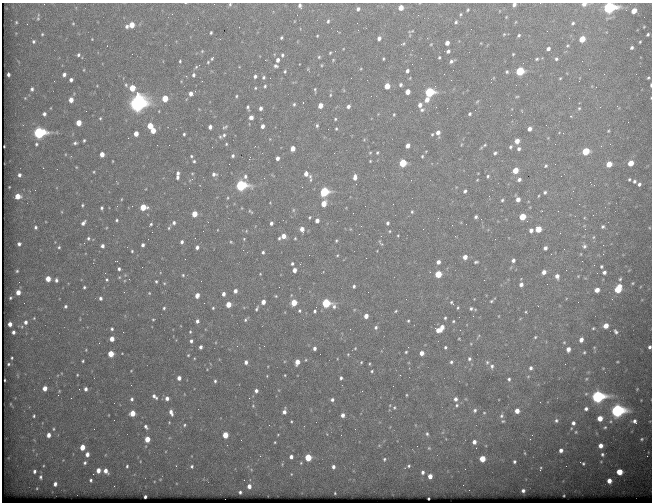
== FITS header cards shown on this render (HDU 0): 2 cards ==
NAXIS1  =                  650
NAXIS2  =                  500

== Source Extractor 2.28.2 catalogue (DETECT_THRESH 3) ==
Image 650 x 500 px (HDU 0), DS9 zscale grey, 1 PNG px = 1 image px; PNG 654 x 504 px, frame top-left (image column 1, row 500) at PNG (2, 3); no overlay
Background 746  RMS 3.8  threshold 11.4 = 3 sigma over >= 5 px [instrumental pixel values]
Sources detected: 494; all 494 listed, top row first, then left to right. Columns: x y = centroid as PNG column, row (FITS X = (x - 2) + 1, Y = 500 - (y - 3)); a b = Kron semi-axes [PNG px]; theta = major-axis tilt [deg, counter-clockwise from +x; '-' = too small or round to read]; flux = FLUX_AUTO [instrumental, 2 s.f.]
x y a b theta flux
540 3 3 2 - 310
230 4 6 4 75 420
584 4 5 4 - 1300
300 5 6 5 - 770
514 5 4 4 - 780
609 7 6 5 - 58000
401 8 4 4 - 2200
358 9 5 4 - 700
468 10 4 3 - 310
499 11 5 3 - 180
634 11 5 4 - 2700
172 14 2 2 - 460
460 14 4 3 - 300
506 17 4 3 - 200
38 18 8 5 88 430
328 21 6 4 75 490
16 22 3 2 - 240
456 22 5 4 - 430
515 22 5 3 - 210
73 23 3 3 - 210
573 23 5 4 - 470
27 24 2 2 - 160
132 25 5 4 - 3800
127 26 4 3 - 550
471 29 2 2 - 140
411 31 7 3 16 320
547 31 2 2 - 140
211 32 3 3 - 370
42 34 3 3 - 250
504 34 4 3 - 250
648 34 3 3 - 380
519 35 4 3 - 370
317 36 3 3 - 220
281 38 4 3 - 390
379 38 4 4 - 930
92 39 2 2 - 170
582 39 5 4 - 5500
34 41 4 4 - 400
640 42 3 2 - 250
447 43 4 4 - 1400
403 44 6 4 27 340
431 44 4 3 - 190
567 45 5 5 - 350
632 48 4 3 - 520
343 49 4 2 - 160
548 49 5 4 - 790
202 51 5 4 - 300
448 51 4 3 - 640
330 53 4 3 - 290
78 54 4 3 - 540
513 54 3 3 - 240
282 55 5 5 - 480
319 57 5 4 - 380
439 57 3 3 - 310
212 59 5 3 - 360
383 59 3 2 - 280
537 59 5 4 - 400
556 59 5 5 - 500
265 60 3 2 - 240
278 60 4 4 - 1000
333 60 5 4 - 270
180 61 3 3 - 310
452 61 5 3 - 650
582 61 2 2 - 110
208 62 4 3 - 290
321 65 4 4 - 280
276 66 5 4 - 580
196 67 6 4 45 380
308 69 6 4 89 290
84 70 4 3 - 200
285 71 5 4 - 380
407 71 4 3 - 720
520 71 5 5 - 18000
507 72 4 4 - 410
64 74 4 3 - 840
8 75 3 3 - 630
193 75 5 4 - 620
186 76 3 2 - 330
255 76 4 3 - 650
263 77 5 5 - 480
560 78 4 3 - 280
648 78 3 3 - 330
71 80 4 3 - 750
451 80 2 2 - 930
54 81 2 2 - 120
579 81 2 2 - 180
126 85 6 4 -75 410
400 85 4 4 - 530
516 85 2 2 - 310
651 85 4 2 - 380
265 86 4 3 - 370
387 86 5 4 - 4100
132 88 5 4 - 5900
255 88 3 3 - 240
32 89 4 3 - 520
315 90 6 3 -85 380
343 90 6 3 -70 250
408 92 4 4 - 2500
429 92 5 5 - 26000
191 94 5 4 - 1300
330 95 5 4 - 300
236 96 4 3 - 270
517 97 6 3 9 260
25 98 3 3 - 170
165 98 5 4 - 5900
71 100 4 4 - 2300
427 100 6 4 54 1700
137 101 13 7 90 150000
477 101 5 4 - 300
303 103 3 2 - 640
294 104 5 4 - 420
420 105 5 5 - 1200
320 106 4 4 - 2500
348 106 5 4 - 880
248 107 5 3 - 480
261 108 4 3 - 850
579 108 6 5 - 440
422 110 6 5 - 530
159 111 4 2 - 200
522 111 6 3 -71 230
44 114 4 3 - 710
394 114 3 2 - 260
470 114 3 3 - 410
571 116 4 4 - 280
251 117 4 4 - 1100
100 118 5 4 - 290
335 119 4 4 - 330
628 122 2 2 - 310
79 123 4 4 - 3700
317 125 5 5 - 520
150 126 5 4 - 4600
262 126 4 3 - 1200
210 127 4 4 - 1200
225 127 7 4 29 440
336 129 4 3 - 320
529 129 5 4 - 1200
153 130 4 4 - 3400
608 131 4 3 - 280
39 132 6 6 - 48000
438 133 6 4 -89 1300
559 133 5 3 - 210
136 134 4 4 - 2300
184 134 3 3 - 380
432 134 3 3 - 250
224 135 5 4 - 450
220 137 5 4 - 330
84 140 3 3 - 370
364 140 5 3 - 260
517 141 5 4 - 2100
75 143 5 3 - 520
36 144 5 4 - 400
226 144 3 3 - 270
485 145 7 4 27 400
4 146 2 2 - 190
408 146 4 4 - 1600
601 146 3 2 - 180
510 147 5 5 - 510
293 148 4 4 - 2500
519 149 5 5 - 680
426 151 4 3 - 180
586 151 5 4 - 9700
377 152 4 4 - 330
370 153 5 4 - 320
495 153 4 4 - 490
102 154 4 4 - 2400
191 156 3 3 - 290
233 156 4 4 - 500
422 156 4 3 - 270
277 158 4 4 - 1100
249 159 2 2 - 2100
113 161 3 2 - 180
194 161 3 3 - 360
370 161 3 3 - 230
403 163 5 4 - 12000
631 163 5 4 - 3600
609 164 5 4 - 4000
545 166 5 5 - 420
76 167 4 3 - 200
515 170 5 4 - 4200
94 172 4 3 - 240
178 173 4 3 - 620
192 173 4 3 - 220
214 174 6 5 - 840
306 174 7 5 -34 1900
19 175 4 3 - 720
245 176 5 4 - 690
488 176 5 4 - 390
177 177 4 3 - 660
355 177 6 4 87 1600
519 179 5 4 - 830
629 179 3 3 - 320
311 180 6 4 85 360
477 180 3 2 - 210
634 181 4 3 - 520
639 184 4 4 - 640
241 185 6 5 - 38000
594 185 3 2 - 190
465 191 4 3 - 570
324 192 5 5 - 25000
545 192 5 4 - 490
18 196 5 4 - 3700
489 196 2 2 - 140
538 196 4 2 - 220
121 199 5 3 - 220
518 199 5 4 - 1500
502 200 4 4 - 370
270 203 2 2 - 150
324 203 5 4 - 4000
82 205 3 3 - 310
132 206 3 3 - 210
143 207 5 4 - 5400
102 208 4 3 - 520
293 210 6 4 89 330
250 211 7 3 -41 340
412 212 5 4 - 390
353 213 3 2 - 220
194 214 4 4 - 4300
309 217 3 3 - 270
476 217 4 3 - 530
522 217 5 4 - 6900
438 218 3 2 - 410
117 220 3 3 - 360
317 220 4 4 - 1400
83 223 6 4 50 910
174 223 5 4 - 640
271 223 4 3 - 720
387 223 4 3 - 590
151 224 3 3 - 340
452 225 2 2 - 160
584 226 5 3 - 220
35 227 4 3 - 530
603 227 5 4 - 540
169 228 5 4 - 320
302 229 5 4 - 1800
350 229 5 3 - 210
538 229 5 4 - 5300
217 230 3 2 - 150
531 230 4 4 - 1100
390 231 5 4 - 300
359 234 2 2 - 100
398 235 3 3 - 240
283 236 5 4 - 2200
593 237 5 5 - 420
88 238 5 4 - 520
195 238 2 2 - 290
279 238 3 3 - 480
295 238 3 3 - 250
244 239 3 3 - 220
336 241 3 2 - 290
182 242 4 3 - 680
231 242 4 4 - 280
381 243 8 3 -56 410
19 244 4 3 - 710
143 245 4 3 - 720
603 245 2 2 - 990
102 246 4 4 - 920
584 246 7 6 - 750
59 247 4 4 - 390
197 247 4 3 - 830
545 248 4 4 - 860
132 251 3 3 - 270
263 252 3 3 - 460
551 254 2 2 - 1200
581 254 5 3 - 230
337 255 4 3 - 230
465 257 5 4 - 1800
513 260 4 4 - 800
438 262 4 4 - 1200
476 262 4 3 - 400
292 264 3 3 - 440
300 264 3 2 - 210
594 265 3 3 - 210
601 266 4 3 - 410
142 267 2 2 - 190
119 269 3 3 - 610
294 270 4 4 - 1600
17 271 3 3 - 330
544 272 5 4 - 1400
604 272 4 4 - 870
260 274 3 2 - 180
438 274 5 4 - 7600
183 275 4 3 - 280
557 276 6 5 - 1400
578 276 5 4 - 280
119 277 5 4 - 300
585 278 5 5 - 280
48 279 4 4 - 3500
107 279 4 4 - 360
620 279 5 3 - 400
56 280 4 4 - 700
156 281 3 3 - 340
164 283 5 3 - 260
633 283 4 3 - 270
521 284 5 4 - 1000
354 286 4 3 - 510
84 287 3 3 - 400
618 289 6 4 60 10000
597 290 4 4 - 2200
235 291 4 3 - 960
18 292 4 4 - 2300
149 293 4 3 - 230
223 294 4 3 - 1100
197 295 5 4 - 1800
276 296 3 3 - 220
10 298 3 3 - 300
100 298 5 4 - 670
612 299 3 3 - 280
492 300 9 3 36 490
263 302 4 4 - 1900
294 302 5 4 - 5600
451 302 6 4 -46 400
24 303 2 2 - 88
326 303 5 5 - 23000
228 304 4 4 - 3700
65 306 4 4 - 490
334 306 8 5 -82 750
538 306 3 2 - 470
164 308 3 3 - 370
213 308 3 3 - 290
458 308 4 3 - 300
471 308 6 5 - 650
257 309 5 2 - 420
299 311 4 3 - 310
315 311 4 3 - 460
396 311 4 3 - 280
526 312 4 3 - 240
366 316 4 4 - 2000
499 316 4 3 - 180
34 318 3 3 - 210
445 318 3 3 - 360
153 319 4 4 - 250
245 319 5 3 - 410
197 321 4 3 - 860
408 321 3 2 - 280
453 321 4 3 - 320
25 322 4 4 - 840
10 324 4 4 - 1500
606 326 5 4 - 2700
376 327 5 4 - 510
442 327 6 4 79 2100
593 328 4 3 - 300
112 329 4 4 - 470
438 330 5 4 - 1800
616 331 7 4 -55 650
13 332 4 3 - 730
123 332 2 2 - 410
190 332 4 3 - 270
478 336 10 3 62 390
535 337 4 4 - 330
112 339 4 4 - 2700
459 339 3 3 - 210
581 340 5 4 - 1600
191 341 4 3 - 640
564 342 5 4 - 310
200 347 4 3 - 810
445 347 3 3 - 420
650 347 4 3 - 540
314 348 4 3 - 900
355 348 3 3 - 200
568 349 5 4 - 1600
86 350 4 3 - 220
406 352 3 3 - 300
584 352 4 3 - 320
422 353 4 4 - 1600
111 354 4 4 - 6000
320 354 2 2 - 130
348 354 4 3 - 220
188 355 3 3 - 240
12 358 3 2 - 250
194 358 3 2 - 190
469 359 6 5 - 670
306 360 4 3 - 210
83 361 3 2 - 290
246 362 4 4 - 940
297 362 5 4 - 2500
361 362 4 3 - 260
451 362 5 4 - 550
487 362 6 5 - 530
617 362 3 2 - 200
8 364 3 2 - 280
369 364 3 3 - 240
492 366 7 6 - 830
531 368 5 5 - 710
603 368 5 4 - 220
131 371 3 3 - 170
372 371 3 3 - 310
77 375 3 3 - 220
285 375 3 2 - 190
267 376 4 3 - 190
179 378 4 4 - 1400
341 378 4 3 - 550
509 379 4 4 - 470
586 379 5 4 - 290
5 380 3 2 - 180
215 381 4 3 - 460
131 385 2 2 - 260
45 388 4 4 - 2200
79 389 2 2 - 120
86 389 4 3 - 860
256 391 4 4 - 910
362 391 2 2 - 110
406 395 4 3 - 250
154 396 7 4 -43 970
598 396 7 6 - 68000
167 398 5 4 - 1200
249 398 2 2 - 150
132 399 5 4 - 530
455 399 5 5 - 970
332 400 4 4 - 660
11 404 4 3 - 180
457 405 6 5 - 480
253 406 6 5 - 400
394 407 6 4 88 410
586 409 4 4 - 730
475 410 5 4 - 560
617 410 7 6 - 84000
284 411 6 4 76 1300
517 411 4 4 - 2300
171 412 7 4 -70 1300
132 413 4 4 - 3900
484 413 4 4 - 270
343 415 4 4 - 1300
34 416 4 4 - 360
501 416 6 5 - 580
600 418 4 4 - 3300
556 420 6 5 - 620
291 421 4 3 - 270
503 421 5 4 - 310
635 421 5 4 - 890
169 422 4 4 - 240
573 423 5 5 - 910
184 425 6 5 - 430
146 427 7 4 -53 680
605 427 5 4 - 370
53 429 5 4 - 310
355 429 2 2 - 130
576 432 5 5 - 310
327 434 4 3 - 190
427 434 5 5 - 500
49 435 5 4 - 1500
225 435 4 4 - 5900
278 435 3 3 - 210
341 435 2 2 - 140
147 439 4 4 - 4100
530 439 3 3 - 230
642 439 4 3 - 310
275 442 3 2 - 230
474 442 4 4 - 1300
379 445 5 3 - 260
601 446 4 4 - 1800
82 447 4 4 - 3800
429 448 5 4 - 340
561 450 4 4 - 1100
525 453 5 3 - 260
87 454 4 4 - 1400
602 454 5 5 - 570
260 456 2 2 - 670
647 456 2 2 - 120
291 457 4 3 - 1200
308 457 5 4 - 9500
384 459 5 4 - 400
482 459 4 4 - 5300
63 460 4 4 - 180
514 462 4 3 - 540
601 462 4 4 - 230
85 463 4 4 - 480
301 463 4 4 - 260
583 463 5 3 - 430
127 466 4 3 - 360
176 466 3 2 - 250
192 466 4 3 - 420
409 466 4 4 - 390
333 467 4 4 - 860
541 468 5 3 - 320
98 470 4 4 - 2000
34 471 5 4 - 670
106 471 5 4 - 1700
423 472 5 4 - 730
619 472 5 4 - 5400
93 474 2 2 - 240
430 476 4 4 - 2100
40 477 6 5 - 580
160 479 4 3 - 170
91 480 3 3 - 470
609 481 4 4 - 2200
55 484 4 4 - 980
249 486 4 4 - 1800
37 488 3 2 - 190
523 491 4 3 - 720
240 492 3 3 - 460
335 493 3 2 - 180
564 495 3 2 - 210
145 497 3 3 - 590
428 498 2 2 - 320
At the frame edge (FLAGS 8, measured only in part): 8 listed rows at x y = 540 3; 230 4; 584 4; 300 5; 514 5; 609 7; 651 85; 650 347